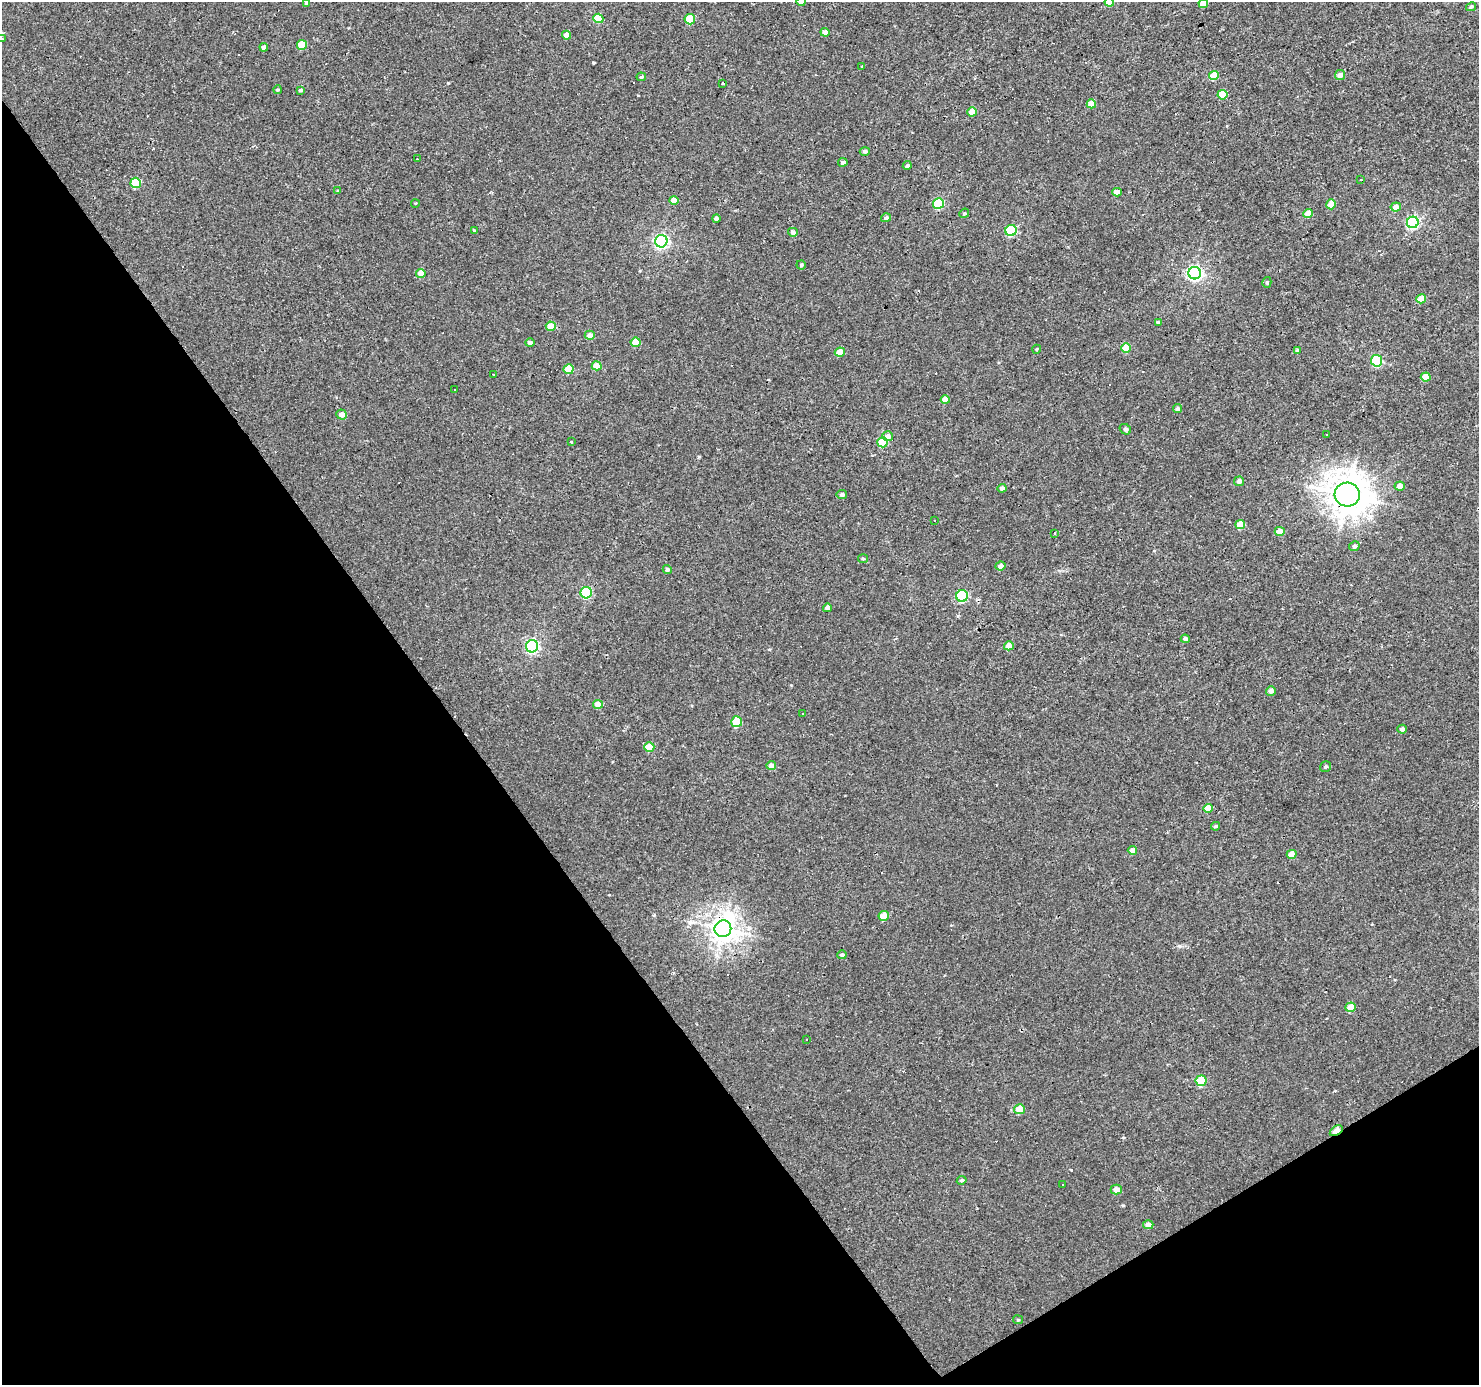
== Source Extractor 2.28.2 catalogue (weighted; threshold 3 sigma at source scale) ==
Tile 14 of 4 x 4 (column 2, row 4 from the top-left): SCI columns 1478-2954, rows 181-1563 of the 5909 x 5828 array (HDU 1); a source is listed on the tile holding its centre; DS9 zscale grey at full resolution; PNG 1481 x 1387 px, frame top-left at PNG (2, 2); each listed source drawn as its Kron ellipse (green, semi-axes under 4 px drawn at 4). Shown black and unused: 34% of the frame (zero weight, under 2 of 3 exposures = <1% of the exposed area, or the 3 px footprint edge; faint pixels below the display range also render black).
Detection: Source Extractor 2.28.2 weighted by HDU 2 'WHT'; one run over the whole footprint, this tile lists its part. Background 0.00319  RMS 0.003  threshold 0.0134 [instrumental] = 3 sigma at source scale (4.5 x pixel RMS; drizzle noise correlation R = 1.50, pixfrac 1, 0.0396/0.0396 arcsec/px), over >= 5 px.
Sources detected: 132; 16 cosmic-ray / hot-pixel residue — neither listed nor drawn; the other 116 listed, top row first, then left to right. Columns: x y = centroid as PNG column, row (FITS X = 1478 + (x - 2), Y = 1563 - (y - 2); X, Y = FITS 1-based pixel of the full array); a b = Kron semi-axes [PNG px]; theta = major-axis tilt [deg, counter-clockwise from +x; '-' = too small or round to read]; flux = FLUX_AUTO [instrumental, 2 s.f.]
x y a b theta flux
801 2 4 4 - 1.1
1109 2 5 4 - 5.9
306 3 4 3 - 0.45
1203 4 5 4 - 3.4
1471 7 5 3 - 0.55
598 18 5 4 - 8.2
690 19 5 5 - 7.7
825 32 4 4 - 1.5
566 35 4 4 - 2.4
2 39 4 3 - 1.5
302 45 5 5 - 6.5
264 47 4 4 - 1.4
862 66 4 2 - 0.21
1340 75 5 5 - 2
1214 76 5 4 - 6.7
641 77 5 3 - 0.52
723 83 3 3 - 0.74
277 90 4 3 - 0.43
301 90 4 3 - 0.61
1222 95 5 4 - 6.9
1091 104 4 4 - 3.9
972 112 5 4 - 3.6
865 151 5 4 - 0.78
417 159 3 3 - 0.65
843 162 5 4 - 0.78
907 165 4 4 - 0.59
1361 180 3 3 - 1.4
136 183 5 5 - 10
338 191 4 3 - 0.25
1117 192 5 4 - 2.4
674 200 5 4 - 3.7
415 203 4 3 - 0.22
938 203 5 5 - 16
1331 204 5 5 - 3.6
1396 207 5 4 - 2.5
964 213 5 4 - 0.38
1308 214 5 4 - 4.6
716 218 4 3 - 1
886 218 5 4 - 0.78
1413 222 6 5 - 41
474 230 3 3 - 0.53
1011 230 6 5 - 23
793 232 5 4 - 1.1
661 241 6 6 - 60
801 265 4 4 - 0.45
421 273 5 4 - 3.7
1195 273 6 6 - 70
1267 282 5 4 - 0.48
1421 299 5 4 - 4
1158 322 4 4 - 0.48
551 326 5 4 - 4.1
590 335 5 4 - 2.1
636 342 5 4 - 5.1
530 343 4 4 - 1.1
1126 348 5 4 - 5.6
1037 349 4 3 - 0.23
1297 350 4 4 - 0.36
840 352 5 4 - 4.1
1377 361 5 5 - 22
597 366 5 4 - 4.4
569 369 5 5 - 6
494 375 3 3 - 0.72
1426 377 5 4 - 4.1
455 390 3 2 - 0.36
945 400 4 4 - 3.3
1177 408 4 4 - 0.7
342 415 5 5 - 2
1125 429 6 5 - 0.53
1326 435 3 2 - 0.6
888 436 5 5 - 1.7
572 442 3 3 - 1.1
883 442 5 5 - 9.6
1239 481 5 4 - 1.3
1400 486 5 4 - 2
1002 488 4 4 - 1.1
842 494 5 4 - 1
1347 495 13 12 - 550
934 520 3 3 - 1.6
1240 525 5 4 - 5.7
1280 531 5 4 - 3.7
1055 533 3 2 - 0.24
1354 546 5 5 - 0.93
863 559 5 4 - 0.37
1000 566 5 4 - 1.9
667 569 4 4 - 0.63
586 593 6 5 - 22
962 596 6 5 - 26
827 608 4 4 - 1.5
1185 639 4 4 - 1.3
532 646 6 6 - 48
1009 646 5 4 - 3.1
1271 691 5 4 - 1.8
598 704 5 4 - 3.6
802 714 3 3 - 0.73
737 722 5 5 - 10
1402 729 4 4 - 0.94
649 747 5 4 - 5.8
771 765 5 4 - 1.7
1325 767 6 5 - 0.63
1208 808 4 4 - 4.1
1216 826 4 3 - 0.5
1132 850 5 4 - 1.5
1292 854 5 4 - 4.4
884 916 5 5 - 5.4
723 929 8 8 - 270
842 955 4 4 - 0.69
1351 1007 5 4 - 5.2
806 1039 3 3 - 1.1
1201 1081 5 5 - 10
1019 1109 5 5 - 4.8
1336 1131 7 4 34 6.2
962 1180 5 4 - 0.51
1062 1185 3 3 - 0.6
1116 1189 5 5 - 2.2
1148 1225 5 4 - 2.1
1018 1320 5 4 - 0.3
Overlapping masked pixels (flux is a lower limit): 4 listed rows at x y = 1347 495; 737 722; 723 929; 1336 1131
Isophote crosses this tile's border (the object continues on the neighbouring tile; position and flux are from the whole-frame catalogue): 4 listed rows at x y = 801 2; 1109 2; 1203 4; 2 39